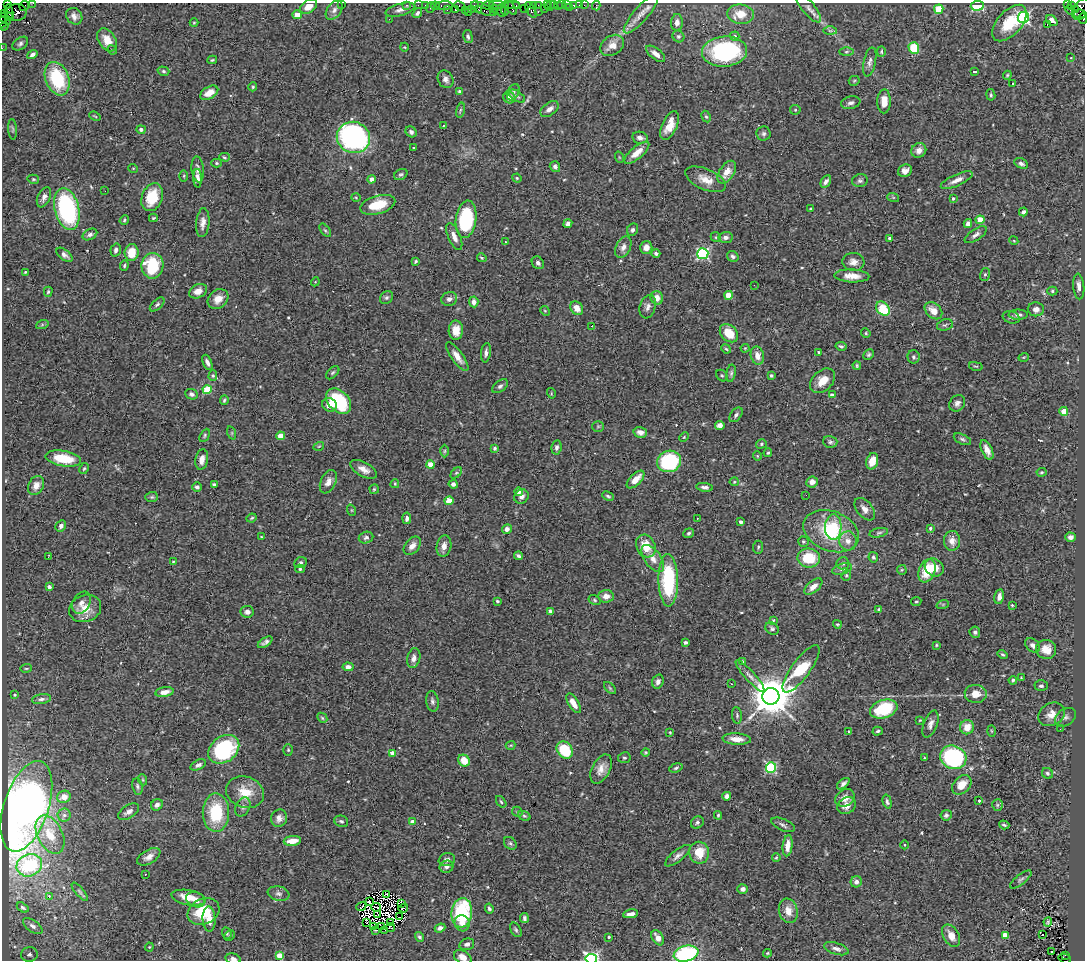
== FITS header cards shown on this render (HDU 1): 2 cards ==
NAXIS1  =                 1083
NAXIS2  =                  958

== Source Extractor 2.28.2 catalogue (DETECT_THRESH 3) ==
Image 1083 x 958 px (HDU 1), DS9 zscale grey, 1 PNG px = 1 image px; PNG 1087 x 962 px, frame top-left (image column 1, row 958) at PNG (2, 3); each listed source drawn as its Kron ellipse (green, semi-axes under 4 px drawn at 4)
Background 1.07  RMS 0.054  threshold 0.163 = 3 sigma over >= 5 px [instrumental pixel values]
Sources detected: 546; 8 with non-positive FLUX_AUTO (blend fragments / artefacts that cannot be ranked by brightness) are neither listed nor drawn; of the other 538, the 500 brightest by FLUX_AUTO listed and drawn (38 fainter detections omitted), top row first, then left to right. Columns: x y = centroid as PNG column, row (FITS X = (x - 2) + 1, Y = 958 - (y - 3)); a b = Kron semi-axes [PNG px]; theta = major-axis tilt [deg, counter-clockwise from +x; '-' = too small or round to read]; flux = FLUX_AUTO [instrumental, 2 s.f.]
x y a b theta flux
33 3 2 2 - 25
8 4 2 2 - 18
342 4 2 2 - 11
407 5 3 3 - 45
418 5 2 2 - 28
425 5 2 2 - 24
488 5 6 2 6 95
497 5 8 2 0 180
512 5 7 2 -2 120
516 5 3 3 - 71
533 5 3 2 - 49
538 5 3 2 - 30
547 5 3 3 - 75
554 5 3 2 - 52
562 5 3 2 - 34
566 5 2 2 - 12
574 5 3 3 - 87
579 5 2 2 - 8.4
584 5 2 2 - 35
1067 5 3 2 - 190
1071 5 4 3 - 19
24 6 5 2 - 49
308 6 9 6 33 36
435 6 4 3 - 71
444 6 8 3 1 150
460 6 6 4 -25 98
474 6 4 2 - 45
550 6 6 3 63 94
558 6 3 2 - 71
596 6 5 2 - 17
977 6 6 5 - 140
430 7 5 2 - 140
569 7 2 2 - 17
505 8 7 3 89 130
511 8 8 2 -52 130
524 8 2 2 - 45
544 8 3 3 - 72
808 8 18 6 -51 20
471 9 3 2 - 33
478 9 4 3 - 96
483 9 13 5 -25 480
495 9 2 2 - 48
939 9 5 4 - 150
1076 9 3 3 - 310
1081 9 12 7 58 360
334 10 11 7 53 16
400 10 15 6 16 19
447 10 4 3 - 43
455 10 3 3 - 110
465 10 2 2 - 130
501 10 6 3 -81 470
531 10 9 4 -62 240
1070 10 5 3 - 24
9 12 8 3 -86 190
17 12 10 8 8 610
468 12 3 2 - 47
493 12 2 2 - 35
538 12 3 2 - 120
417 13 5 4 - 8.5
5 14 3 2 - 41
641 14 25 7 49 33
740 14 13 9 -6 50
1080 14 7 2 -7 230
297 15 4 4 - 50
74 16 9 7 -47 18
9 17 4 2 - 110
1024 17 5 5 - 590
1083 18 5 3 - 110
5 19 7 2 -40 140
389 19 3 2 - 3.2
1052 21 6 4 -45 27
2 22 5 2 - 48
677 22 8 6 85 15
194 23 4 4 - 4
1009 23 22 12 48 120
1048 25 3 2 - 6
4 26 4 2 - 120
830 31 7 4 -1 6.8
678 36 6 5 - 6.2
735 36 5 4 - 9.2
468 37 7 4 -77 8.2
107 40 12 8 -57 47
20 44 9 5 34 9.7
612 45 13 9 35 41
404 47 4 4 - 3.6
2 48 2 2 - 25
914 48 6 5 - 110
112 50 5 4 - 4.1
724 52 22 15 4 380
846 52 7 3 1 5.4
881 52 5 3 - 4.4
32 54 5 4 - 12
656 54 11 5 -38 20
1071 58 3 2 - 3.4
212 60 5 3 - 4
870 62 14 6 78 16
163 71 6 4 -16 5.2
975 71 4 2 - 5.2
1007 75 4 4 - 4.4
57 79 17 11 -69 230
445 79 9 7 -61 16
854 81 5 5 - 4.8
1013 84 3 3 - 6
253 87 4 4 - 4.6
460 92 4 3 - 8.6
513 92 8 5 63 8
209 93 10 6 31 35
991 95 6 4 -80 5.7
517 96 9 5 -34 7.9
509 98 6 5 - 30
884 101 12 7 90 33
851 103 10 6 11 13
549 109 10 6 35 22
460 110 7 3 77 4.8
795 110 5 5 - 4.5
95 116 6 3 -23 3.5
706 117 6 4 -61 6.1
443 125 3 2 - 14
670 125 15 7 65 48
13 129 10 4 -86 6.7
141 129 5 4 - 12
411 132 6 5 - 8.9
764 134 7 7 - 9.6
353 137 17 15 -19 910
640 138 8 6 -11 16
413 148 3 2 - 4.5
919 150 8 7 - 19
637 153 15 6 40 36
224 157 5 4 - 4.9
619 157 6 3 -72 3.1
217 163 5 4 - 5
1021 163 7 4 -27 12
555 167 6 5 - 12
133 168 5 3 - 3.2
198 169 13 6 -84 19
905 171 7 6 - 21
727 172 13 7 55 40
401 174 7 5 29 7.4
184 176 5 3 - 4.2
197 178 9 4 -88 17
517 178 5 4 - 4.2
33 179 6 4 -14 4.9
372 179 4 4 - 27
706 179 22 10 -23 45
957 180 17 5 24 27
826 181 7 4 60 15
860 181 8 6 12 9.6
105 191 2 2 - 26
44 197 10 6 65 18
152 197 14 10 70 110
356 197 4 3 - 3.3
893 197 6 4 -19 4.3
953 199 3 3 - 6.9
378 205 18 9 16 110
67 209 21 12 -76 520
810 209 3 2 - 3.7
1023 212 4 3 - 9.5
153 218 4 3 - 4
466 219 19 10 83 310
124 220 5 4 - 4.8
980 220 4 4 - 80
203 223 14 6 85 23
568 224 4 4 - 14
968 224 4 4 - 16
325 230 8 4 -53 6.1
633 230 6 5 - 8.2
90 234 8 5 27 12
976 235 13 5 33 14
454 237 14 6 -67 24
716 237 5 4 - 5.2
726 237 7 5 5 14
890 238 4 3 - 9.3
1014 241 4 3 - 3.3
505 242 3 3 - 4.2
623 247 11 7 63 19
646 247 6 6 - 29
116 250 6 5 - 11
132 253 8 7 - 65
656 253 4 3 - 9.5
703 254 5 5 - 530
64 255 9 5 -38 13
733 256 6 5 - 9
482 258 5 3 - 3.9
415 261 4 3 - 4.8
853 262 11 9 -6 24
538 263 7 5 -47 11
124 266 5 4 - 5.1
152 266 13 11 89 180
25 272 3 3 - 3.6
985 274 6 5 - 5.8
852 276 17 6 -2 38
315 282 4 3 - 3.1
754 285 3 2 - 4.9
1079 287 13 5 -85 19
198 291 9 6 28 30
1052 291 5 4 - 5.6
48 292 5 3 - 5.2
728 295 4 4 - 90
386 298 7 5 43 8.2
657 298 7 6 - 31
218 299 11 9 40 37
449 299 8 6 18 16
474 302 5 4 - 15
157 304 9 5 43 8.6
648 307 12 8 73 17
577 308 7 6 - 34
883 308 8 5 -48 150
1036 309 8 7 - 20
545 311 5 4 - 4
933 311 10 7 -44 39
1018 315 9 5 0 12
1011 317 9 6 -17 9.2
42 325 6 4 20 4.9
945 325 8 5 15 8
592 326 3 2 - 3.2
456 330 9 7 89 44
729 333 10 7 -45 77
866 333 5 4 - 4.6
841 346 5 4 - 6.7
745 348 4 4 - 3.6
726 349 5 4 - 4.8
819 352 4 3 - 4.4
486 353 9 5 82 13
869 355 6 4 45 6.6
757 356 9 6 -75 31
457 357 17 6 -55 30
914 357 7 6 - 7.8
1024 357 5 3 - 3.2
207 362 8 4 -67 13
857 366 4 3 - 4.5
976 366 7 3 -12 3.8
333 373 8 5 45 6.4
731 373 9 4 80 7.7
771 375 4 4 - 7.5
213 376 5 4 - 5.2
722 376 6 5 - 5.2
822 381 14 10 44 53
500 386 9 5 40 10
207 390 4 4 - 140
551 393 5 3 - 3.4
191 394 6 5 - 10
832 395 4 4 - 17
224 400 5 4 - 5.6
338 401 15 10 -46 230
957 403 9 7 50 14
330 405 7 6 - 34
1064 411 4 4 - 73
736 415 8 5 52 10
720 425 4 4 - 21
598 426 6 5 - 5.9
640 432 7 5 -14 21
232 433 7 4 -72 5.6
205 435 7 4 62 5.5
281 436 4 4 - 62
684 437 5 3 - 3.3
962 439 9 5 -25 8.3
830 442 7 6 - 8.6
761 444 5 4 - 6
319 446 5 3 - 3.3
557 447 7 5 81 8.8
495 448 4 3 - 6.8
987 450 10 5 -65 24
444 451 6 4 89 5.4
768 453 4 3 - 4.8
757 456 4 4 - 4.1
63 458 18 8 -9 110
202 459 10 6 80 26
669 461 12 10 21 340
872 461 8 5 74 45
430 465 4 4 - 75
84 469 6 4 62 5.1
364 469 14 7 -28 29
1042 472 5 4 - 4.4
456 473 7 4 44 6.5
635 480 11 5 45 45
328 482 12 7 65 25
734 482 4 4 - 3.9
812 482 6 5 - 26
395 484 4 3 - 3.6
453 484 4 4 - 13
36 485 10 7 66 24
214 485 4 3 - 12
197 487 5 4 - 9.5
705 487 8 4 -9 13
374 489 5 4 - 4.5
519 492 4 4 - 20
806 495 2 2 - 19
521 496 7 6 - 14
608 496 6 4 -24 6.3
152 497 6 5 - 5.9
449 501 4 4 - 89
865 509 13 8 -52 24
351 510 6 3 -71 3.5
252 518 5 3 - 4.5
407 518 6 4 84 12
697 518 3 2 - 3.4
741 522 4 3 - 15
61 526 6 5 - 11
833 527 13 8 87 77
930 528 3 3 - 5.9
507 529 5 4 - 17
831 531 29 19 -21 230
689 533 5 4 - 6.9
879 533 9 4 12 7.2
262 537 3 3 - 3.4
1070 537 5 4 - 15
366 538 7 5 19 9.4
848 541 9 8 - 27
952 541 10 8 -87 35
803 542 5 5 - 5.8
412 546 10 7 50 24
444 546 10 7 78 26
646 546 12 9 -64 73
758 547 6 5 - 5.9
518 556 4 3 - 8
48 557 3 2 - 3.7
873 557 5 4 - 7.3
809 558 11 9 -8 130
653 559 16 8 -54 34
173 562 4 4 - 3.8
300 563 6 5 - 9.5
843 563 6 6 - 11
934 567 10 8 -38 49
300 569 4 4 - 6.4
842 569 10 5 17 11
902 570 5 5 - 4.2
927 571 12 8 68 110
846 575 5 4 - 5.1
668 580 26 10 -89 300
49 587 4 4 - 8.9
813 587 11 5 39 24
606 596 7 6 - 22
999 597 7 4 80 19
595 600 6 4 -28 6
497 601 4 3 - 5.3
916 601 5 3 - 3.8
81 603 12 8 60 20
943 604 6 4 19 5.7
1012 605 3 3 - 5.4
85 608 16 13 21 62
879 610 4 3 - 9.1
550 611 4 3 - 8.3
247 612 6 6 - 15
773 620 3 3 - 4.2
837 624 4 4 - 5.4
772 628 7 6 - 8.3
975 632 5 5 - 12
265 642 8 4 33 12
685 642 4 3 - 7.3
936 645 3 3 - 3.8
1033 645 8 6 -41 17
1046 649 10 9 - 47
1003 654 5 3 - 5.5
414 658 10 6 76 17
742 661 4 3 - 3.5
348 667 5 4 - 14
26 668 6 3 8 3.6
801 669 28 9 54 240
750 676 20 5 -48 22
1021 678 4 4 - 3.3
1013 680 4 4 - 5.5
658 682 7 5 71 13
731 684 3 2 - 6.2
1041 686 6 5 - 10
610 688 7 4 -45 6.1
164 692 9 5 10 28
976 694 11 9 -5 45
15 695 4 3 - 4
771 696 8 8 - 13000
41 699 10 5 9 11
432 701 10 6 -80 12
573 703 11 5 -58 35
884 709 14 9 18 210
1051 714 14 11 28 42
737 715 8 5 -84 7.4
1066 717 11 8 36 16
322 718 5 4 - 4.8
920 720 4 3 - 3.1
930 724 14 6 69 19
967 727 7 7 - 46
1060 729 3 2 - 4.1
878 731 5 4 - 6.1
991 731 5 3 - 3.8
670 732 3 3 - 3.4
849 732 4 3 - 3.7
737 739 14 5 -4 38
510 745 5 3 - 3.8
224 749 17 12 39 330
288 750 6 5 - 5.8
565 750 9 7 -53 150
645 752 4 4 - 3.6
392 753 4 3 - 27
953 757 13 11 -24 510
624 758 6 5 - 6.4
924 758 3 2 - 3.4
464 761 6 5 - 57
198 765 8 5 26 11
771 767 5 5 - 370
676 768 7 4 17 6.3
601 769 16 9 62 34
1047 773 6 5 - 7.9
143 780 5 3 - 3.9
843 784 7 4 41 11
962 785 11 8 45 55
137 786 8 5 -79 8.4
245 792 19 15 -19 80
727 796 4 4 - 15
64 797 7 6 - 31
845 798 10 8 33 31
979 800 4 3 - 9
501 802 6 4 -54 5.3
887 802 7 4 -75 8.4
157 805 6 5 - 15
997 805 6 5 - 6.1
26 806 47 22 72 1900
847 806 10 8 34 28
243 807 10 7 64 13
128 812 12 6 31 20
517 812 5 4 - 5.5
216 813 19 13 -89 180
64 815 6 6 - 8.5
718 815 4 3 - 4.4
946 815 5 5 - 8.1
524 816 6 4 -21 6.1
279 818 9 8 - 22
341 821 7 5 -22 8.4
413 822 4 4 - 38
697 823 7 5 40 8.2
783 825 12 5 -24 12
1004 825 5 3 - 5.4
50 835 20 12 -63 69
292 841 9 5 7 48
510 843 7 5 -44 8.2
904 845 4 3 - 3.3
788 846 11 5 84 35
699 853 11 10 - 77
678 856 15 5 39 18
149 857 13 7 30 24
776 857 4 3 - 4
447 860 8 6 18 13
29 865 13 11 23 210
447 867 7 6 - 12
145 874 2 2 - 3.2
1021 879 13 5 38 9.2
856 882 6 5 - 16
743 889 5 4 - 14
80 892 11 4 -50 8
278 894 11 7 -11 14
386 894 2 2 - 3.3
49 897 3 2 - 30
189 898 17 7 -11 59
196 900 10 7 -25 28
369 902 3 2 - 3.6
402 903 2 2 - 9.2
361 906 5 2 - 4.2
376 907 5 2 - 3.8
23 908 6 3 -34 5.3
403 908 5 2 - 4.9
489 908 5 4 - 8.3
203 911 16 12 27 130
788 911 12 9 -75 40
462 913 15 10 83 270
630 914 7 3 10 16
378 915 3 2 - 3.6
400 917 3 2 - 4.5
524 918 5 4 - 7.9
209 919 12 6 -86 44
367 922 2 2 - 3.3
1048 922 4 2 - 5.4
390 923 3 2 - 3.3
462 923 8 7 - 22
33 926 11 5 -36 13
374 926 3 2 - 4.5
382 927 3 2 - 6.6
390 927 4 2 - 5.5
440 928 5 4 - 14
375 930 2 2 - 5.8
385 930 2 2 - 5.6
516 930 8 5 -60 6.8
227 933 6 4 -69 5.3
1042 934 3 3 - 89
230 935 5 5 - 5
1005 935 4 4 - 45
951 936 12 7 -61 31
419 937 5 4 - 7.5
609 937 3 3 - 4.1
658 938 8 5 -57 27
467 944 7 5 17 11
149 947 4 4 - 3.6
836 949 12 5 -17 17
1051 952 2 2 - 6.8
767 953 4 4 - 3.4
29 954 8 7 - 14
686 954 12 8 13 350
279 955 4 4 - 83
1065 955 3 2 - 200
463 957 9 6 -27 28
233 959 8 5 -14 13
591 959 6 4 -8 750
1065 959 6 3 -19 150
At the frame edge (FLAGS 8, measured only in part): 13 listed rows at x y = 33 3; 8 4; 342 4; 308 6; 1083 18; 2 22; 4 26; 2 48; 686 954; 463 957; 233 959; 591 959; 1065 959
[38 fainter detections neither listed nor drawn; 8 non-positive-flux detections neither listed nor drawn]